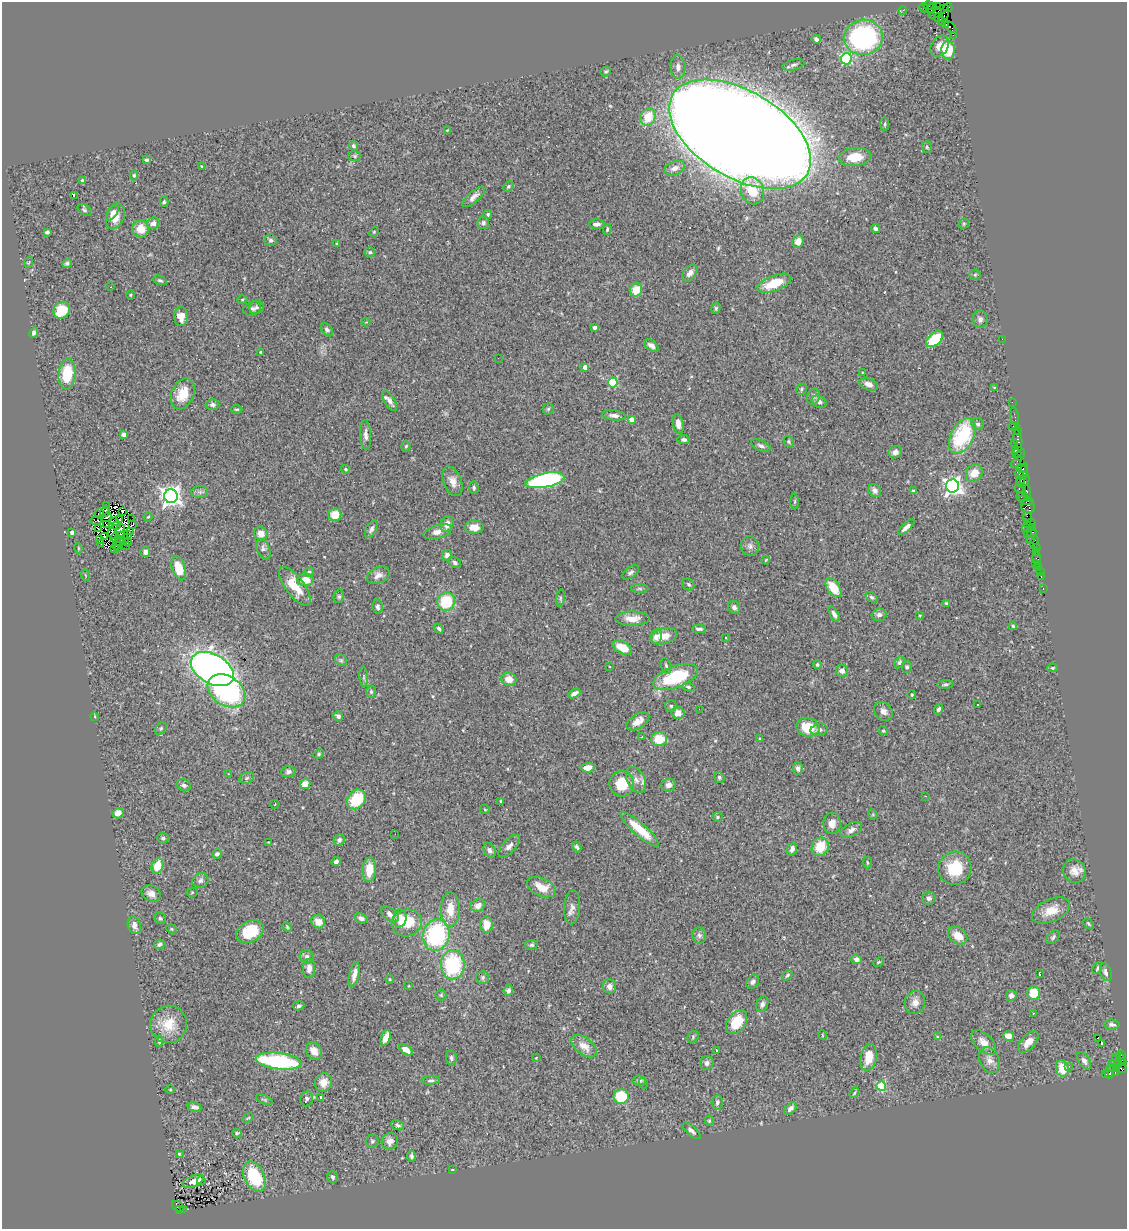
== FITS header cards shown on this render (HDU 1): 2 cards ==
NAXIS1  =                 1125
NAXIS2  =                 1227

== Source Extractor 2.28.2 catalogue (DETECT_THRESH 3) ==
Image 1125 x 1227 px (HDU 1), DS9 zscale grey, 1 PNG px = 1 image px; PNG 1129 x 1231 px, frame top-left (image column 1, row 1227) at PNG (2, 2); each listed source drawn as its Kron ellipse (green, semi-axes under 4 px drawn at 4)
Background 0.82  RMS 0.057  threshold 0.17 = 3 sigma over >= 5 px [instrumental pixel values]
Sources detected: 422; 5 with non-positive FLUX_AUTO (blend fragments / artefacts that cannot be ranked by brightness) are neither listed nor drawn; the other 417 listed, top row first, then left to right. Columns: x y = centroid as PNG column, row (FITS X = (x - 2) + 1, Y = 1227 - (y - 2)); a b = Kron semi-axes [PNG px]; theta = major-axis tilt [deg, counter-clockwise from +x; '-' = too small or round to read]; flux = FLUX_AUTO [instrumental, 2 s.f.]
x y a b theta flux
928 5 5 3 - 83
937 7 3 2 - 50
924 8 5 2 - 97
948 8 4 3 - 31
932 9 6 3 47 96
903 10 4 2 - 17
938 11 11 4 32 230
944 15 10 3 74 48
939 18 4 3 - 85
941 21 3 3 - 97
946 24 2 2 - 22
951 27 7 3 -46 100
953 35 2 2 - 12
863 37 19 17 9 630
816 39 5 4 - 12
940 46 11 8 55 32
948 50 9 6 -87 130
846 59 5 5 - 420
793 65 11 5 13 11
678 67 12 7 -87 19
606 72 6 4 36 6
648 117 9 7 63 89
885 124 7 3 89 5.2
447 131 3 3 - 3.1
740 134 78 43 -31 23000
353 146 5 4 - 8.6
927 147 6 5 - 6.7
355 156 6 5 - 6
855 157 16 9 6 83
146 160 4 4 - 7.3
202 166 4 3 - 3.9
675 168 11 6 22 26
134 175 5 4 - 5.8
82 181 4 3 - 6.9
508 186 6 4 46 7.2
752 191 14 11 -71 100
74 196 3 2 - 5.6
474 197 14 5 42 20
164 202 5 4 - 5.9
84 210 7 5 -38 7.3
112 213 9 4 54 15
488 214 4 4 - 5.2
115 216 13 9 71 38
153 223 6 5 - 18
483 223 6 6 - 9.9
597 224 7 5 2 15
964 224 5 4 - 5
875 228 4 4 - 11
141 229 8 8 - 54
607 229 5 3 - 6
47 232 4 3 - 7.8
374 232 5 4 - 4.6
271 240 6 6 - 9.1
798 241 6 5 - 34
337 243 4 3 - 3.9
370 252 5 4 - 6.4
29 262 5 3 - 3.2
67 263 5 4 - 8.6
690 273 9 6 53 20
975 275 5 5 - 5.4
160 280 7 4 -22 6
774 283 18 7 20 90
111 287 3 2 - 4.9
636 290 7 6 - 62
130 295 4 3 - 3.1
242 300 5 3 - 3.7
256 307 7 6 - 7.9
716 308 6 4 77 5.7
252 309 9 7 23 10
62 310 9 8 - 110
181 316 9 7 -85 35
980 319 9 7 -85 12
366 322 4 4 - 3.4
594 328 4 3 - 15
327 330 7 5 -50 11
34 332 5 4 - 9.3
935 339 10 6 41 180
1002 339 2 2 - 17
651 346 8 5 -37 18
260 352 3 2 - 3.4
498 358 2 2 - 1.8
585 367 4 3 - 41
863 373 3 2 - 2.5
67 374 15 8 85 130
613 382 5 5 - 240
869 384 9 6 -24 20
995 387 3 3 - 5.2
801 389 6 5 - 6.7
183 394 16 11 66 74
813 397 8 6 70 9.8
390 401 11 5 -59 20
819 402 8 5 -25 14
1012 402 2 2 - 10
213 405 7 5 -1 9.6
237 409 6 3 0 4.3
548 409 5 5 - 5.4
614 415 12 5 -6 16
1015 416 9 3 -80 52
631 420 4 4 - 38
678 424 10 5 -79 28
978 424 7 5 -30 8.5
1014 426 5 2 - 150
1017 430 3 2 - 27
124 435 4 4 - 29
366 435 15 5 -87 19
962 436 19 11 62 290
1018 439 9 3 -80 94
684 440 6 4 -8 11
789 442 6 4 -60 5.5
1014 443 4 3 - 35
406 446 5 4 - 5.7
761 446 10 5 -24 11
1015 450 3 2 - 100
895 452 7 6 - 19
1017 453 4 3 - 15
1020 455 6 3 60 67
1016 462 6 2 56 42
1022 468 6 3 -21 68
345 469 4 4 - 6.5
974 473 9 7 45 49
1019 474 4 4 - 91
1022 475 12 3 74 220
545 480 20 7 11 670
452 481 15 9 -68 32
1020 481 5 4 - 160
1025 481 7 4 66 43
952 486 6 6 - 1700
474 488 6 4 -89 7.4
1020 489 6 3 -28 100
875 490 7 5 -50 16
913 491 4 3 - 5.3
200 492 8 6 7 12
1027 492 7 3 -82 130
171 496 7 7 - 2300
1022 496 6 3 15 260
1026 500 8 4 -13 160
795 502 8 4 89 5
106 506 3 2 - 13
1028 507 7 6 - 380
123 511 3 2 - 3.9
105 512 6 3 54 5.7
99 513 5 2 - 9.1
335 515 6 6 - 60
107 517 5 3 - 6.8
148 517 4 3 - 3
1028 517 5 3 - 220
120 519 4 2 - 3
132 519 3 2 - 2.3
96 521 5 2 - 2.4
115 522 3 2 - 4.4
447 524 8 6 68 29
1030 524 6 3 17 62
107 525 2 2 - 2.3
133 525 3 2 - 2.9
117 526 3 2 - 1.8
474 527 9 6 1 38
906 527 10 4 43 17
1025 527 2 2 - 63
1032 527 3 2 - 33
98 528 2 2 - 3.1
120 529 4 3 - 10
371 529 9 5 62 13
130 531 3 2 - 4.6
438 532 14 6 16 26
72 533 3 3 - 12
112 533 5 2 - 7.2
261 533 7 6 - 33
1027 533 2 2 - 32
1032 533 5 3 - 61
127 534 2 2 - 5
121 535 4 2 - 3.1
104 536 3 2 - 7.4
115 537 5 2 - 6.4
124 539 5 2 - 3.3
1031 539 4 3 - 140
99 540 4 3 - 56
119 541 5 2 - 1.7
128 542 2 2 - 2.4
1035 542 6 3 72 140
101 543 3 2 - 5.3
117 545 3 2 - 1.7
125 545 2 2 - 3.6
750 546 10 9 - 15
78 548 5 3 - 3.3
119 548 2 2 - 2.5
1036 548 2 2 - 30
115 549 3 2 - 2.6
263 549 11 6 -66 16
145 552 5 5 - 16
1037 552 3 3 - 48
447 555 5 5 - 20
1037 558 5 4 - 49
766 560 4 3 - 3
455 563 6 5 - 9.1
1036 563 2 2 - 4.2
179 568 12 6 -72 87
1039 568 3 3 - 58
309 572 5 4 - 6.2
631 572 9 5 37 10
1040 572 2 2 - 15
85 575 6 3 -71 3.7
378 575 12 8 25 22
1041 577 3 2 - 22
305 580 8 6 1 54
689 584 6 5 - 7.5
295 586 23 9 -53 84
640 588 9 4 -1 8.5
833 588 10 6 -54 81
1043 589 3 2 - 13
339 596 7 5 76 6.6
872 597 7 4 -37 7.6
560 598 8 4 82 7.9
446 601 9 8 - 160
946 603 3 3 - 4.4
378 607 7 5 -83 9.8
734 607 7 6 - 14
834 614 8 4 -61 13
879 615 7 6 - 13
920 615 4 3 - 3.3
632 619 17 7 0 43
1013 626 4 4 - 4.6
439 628 5 4 - 6.8
699 629 7 3 -1 8.5
664 636 13 7 16 51
656 637 7 5 80 19
726 638 3 3 - 5.3
622 648 10 6 -26 58
341 660 6 5 - 7.2
899 662 6 4 57 7.7
817 665 4 3 - 4.5
666 666 8 4 -75 7.7
610 667 3 3 - 6.3
907 667 6 5 - 7.6
1053 668 5 4 - 5.4
212 669 23 14 -29 2400
842 671 6 5 - 22
364 677 10 4 -86 7.4
675 677 23 11 21 250
509 679 8 6 -17 39
945 684 8 4 4 7.4
688 687 6 4 -12 6.5
226 691 20 14 -33 680
371 692 6 4 -88 6.2
574 693 6 3 28 15
912 695 4 3 - 4.1
978 704 3 3 - 15
671 706 5 5 - 6.7
699 709 2 2 - 4.9
939 709 5 4 - 9
883 711 10 8 -44 20
678 713 6 6 - 30
338 716 5 4 - 9.7
95 717 4 3 - 3.1
638 721 13 7 33 32
808 727 12 9 -16 96
161 729 7 5 49 6.3
819 730 9 6 13 13
883 731 5 4 - 5.1
642 737 3 2 - 3
659 739 8 7 - 89
760 739 3 3 - 4.5
319 754 5 4 - 5.3
588 768 7 4 4 36
798 768 6 5 - 14
288 772 7 5 3 13
228 774 3 2 - 2.3
719 777 6 5 - 8.2
247 778 7 5 23 7.7
636 780 13 9 -62 28
305 784 5 5 - 31
622 784 13 12 - 110
184 785 7 6 - 12
669 785 7 6 - 23
926 796 3 2 - 3.8
356 799 11 8 49 160
501 801 4 3 - 4.9
275 804 4 2 - 2.2
485 810 5 3 - 2.8
118 813 5 5 - 34
873 814 5 4 - 4.3
717 817 5 4 - 6.4
832 823 10 8 86 30
640 829 25 6 -42 90
851 830 11 6 26 17
395 834 2 2 - 2.4
163 838 5 5 - 6.8
339 840 6 5 - 9.1
268 842 2 2 - 2.7
509 846 14 6 48 21
577 847 5 4 - 6.9
820 847 9 8 - 85
792 849 7 4 71 18
490 850 8 5 -60 11
217 854 5 4 - 11
336 862 4 3 - 13
867 862 6 3 -88 3.7
158 866 8 5 71 71
955 868 17 16 - 120
369 870 12 7 86 67
1074 871 12 11 - 33
200 880 8 7 - 12
541 887 15 9 -24 55
192 892 5 5 - 5.2
151 893 10 7 -27 25
929 898 7 6 - 14
478 905 7 6 - 25
572 907 17 8 86 22
450 909 17 9 89 62
1051 911 20 11 25 59
390 914 10 6 -36 21
160 918 6 5 - 7
361 918 7 4 -25 16
400 918 9 6 83 41
318 922 7 6 - 38
407 923 15 13 17 120
1088 924 6 3 -49 4.5
134 925 9 6 -74 24
486 925 8 6 -86 54
287 927 5 4 - 4.6
171 929 5 4 - 4.8
250 932 14 10 29 130
436 935 16 13 73 440
699 935 8 7 - 11
958 936 10 7 -37 46
1053 937 8 5 46 8.3
159 944 5 4 - 9.6
531 945 6 5 - 7.2
307 957 7 6 - 14
856 959 5 4 - 16
878 962 5 3 - 4.4
453 965 14 12 89 310
309 968 9 6 88 23
1097 968 6 4 63 6.1
1106 972 9 5 -69 17
1039 974 3 2 - 5.2
354 975 13 5 77 27
787 975 6 3 44 6.4
483 978 6 6 - 8
390 979 4 3 - 3.4
753 982 7 5 50 11
409 986 3 2 - 2.8
609 986 7 6 - 25
508 990 5 4 - 13
1034 993 7 6 - 78
441 995 5 5 - 5.1
1011 995 5 5 - 18
915 1003 11 10 - 26
762 1004 8 5 67 13
299 1006 5 4 - 9.3
1034 1013 3 2 - 8.7
737 1022 13 9 54 120
169 1024 19 18 - 90
1112 1025 8 5 -5 12
822 1035 5 3 - 2.8
1008 1036 5 4 - 37
693 1037 6 5 - 5.4
938 1037 4 3 - 3.9
386 1038 8 4 71 31
1097 1038 3 2 - 8.3
159 1041 5 3 - 7.2
984 1042 15 8 -44 33
1028 1042 13 7 47 35
1101 1043 3 2 - 4.9
584 1046 15 8 -38 42
406 1050 7 4 -34 38
716 1050 3 2 - 2.4
314 1051 9 7 -58 31
1121 1054 3 2 - 160
869 1057 13 8 78 70
1116 1057 3 2 - 28
451 1058 7 5 -81 8.3
536 1058 3 3 - 3.4
1121 1059 6 3 -59 38
989 1060 13 9 -63 25
279 1061 23 8 -7 400
1084 1061 9 5 -59 14
707 1063 7 6 - 16
1112 1063 3 3 - 55
1118 1064 4 3 - 210
1068 1066 3 3 - 5.4
1062 1068 8 6 -77 70
1114 1068 6 4 2 210
1121 1068 6 3 -9 110
1109 1072 7 5 84 150
1115 1072 3 3 - 110
1105 1074 3 2 - 24
431 1080 9 4 3 8.8
639 1080 7 5 -6 13
323 1082 9 8 - 38
643 1083 5 3 - 3.9
881 1086 4 4 - 210
170 1090 5 3 - 3.4
854 1093 6 3 54 3.9
321 1097 4 3 - 12
621 1097 7 7 - 160
307 1099 8 6 79 9.4
264 1100 9 4 -22 5.9
717 1102 7 5 85 12
194 1107 7 4 -12 14
790 1109 7 4 42 16
248 1118 6 3 36 3.7
709 1121 5 4 - 5.3
398 1125 7 4 -25 7.6
692 1131 11 5 -42 12
237 1133 4 4 - 5
372 1141 6 6 - 7.6
390 1141 8 7 - 20
179 1154 3 3 - 3.5
411 1156 5 4 - 7
452 1170 4 3 - 2.7
254 1176 16 10 -63 230
332 1177 6 5 - 9.3
193 1181 11 5 23 30
201 1181 4 3 - 42
178 1206 7 4 -40 250
179 1209 3 2 - 87
183 1209 2 2 - 48
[5 non-positive-flux detections neither listed nor drawn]